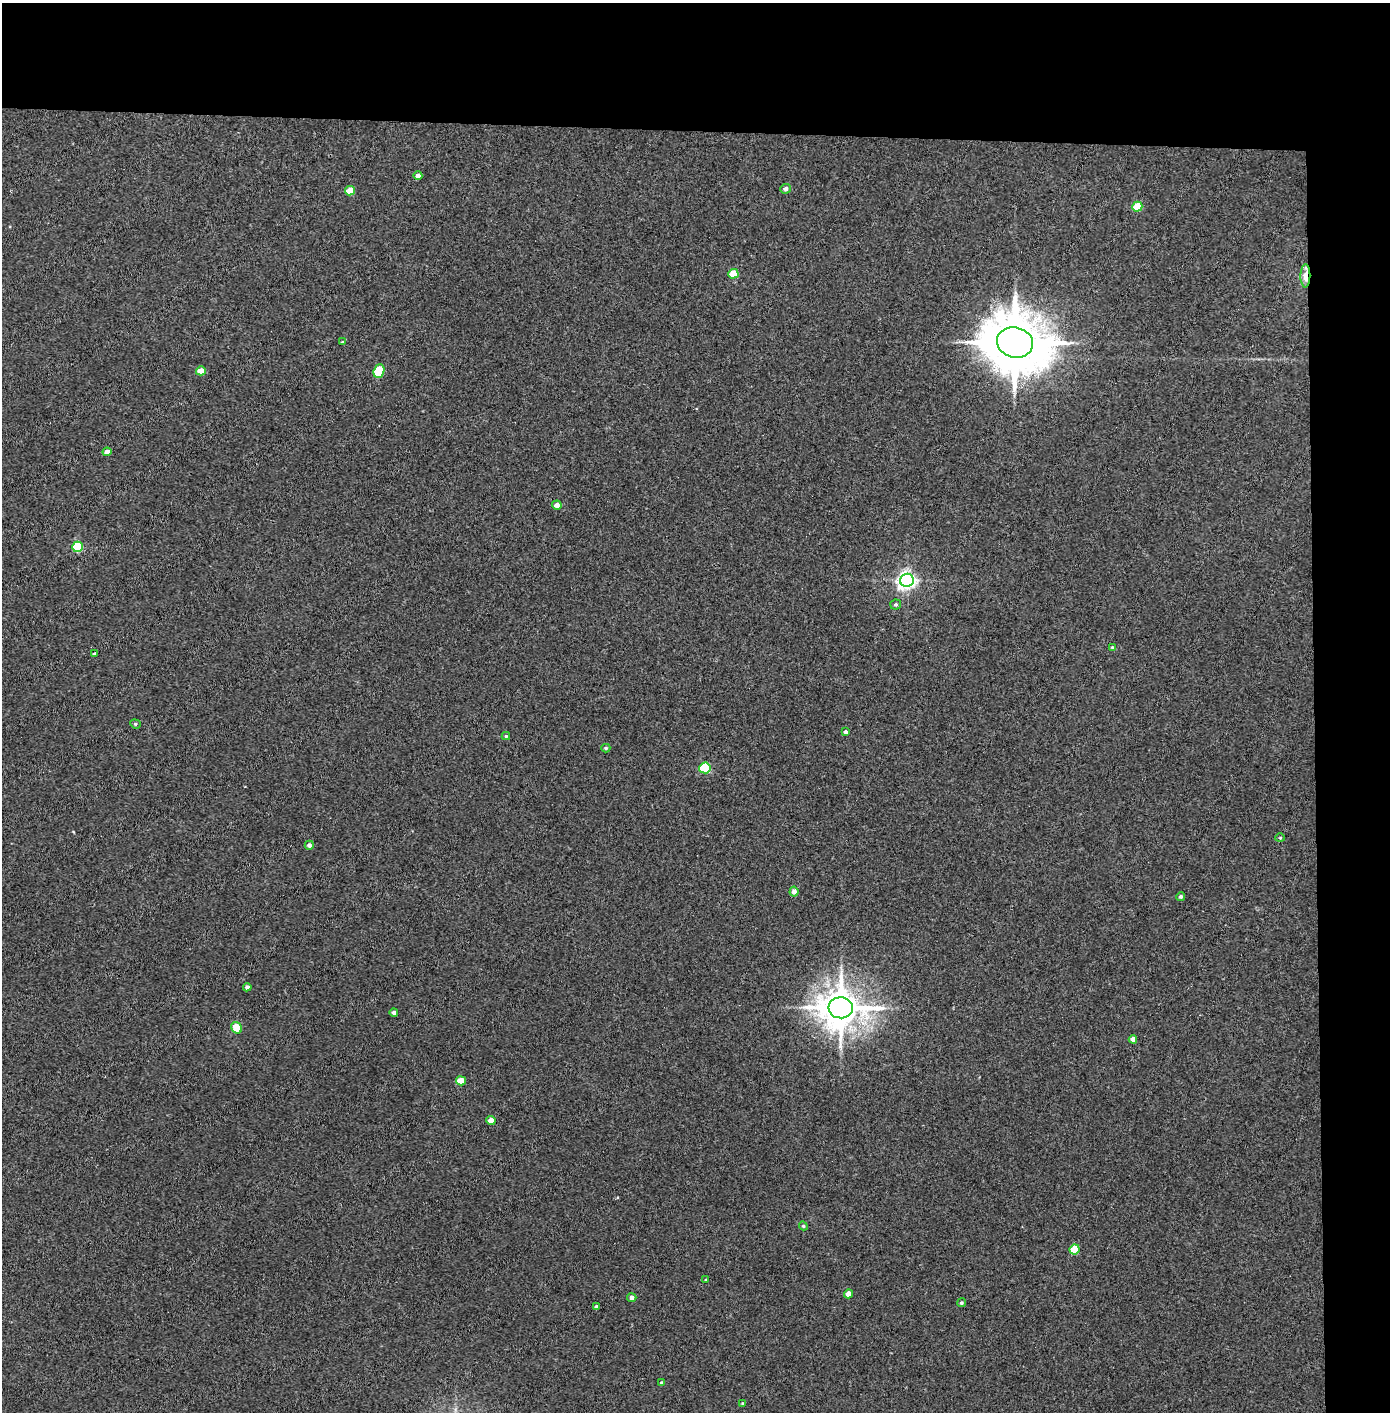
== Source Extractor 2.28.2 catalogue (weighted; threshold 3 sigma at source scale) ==
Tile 3 of 3 x 3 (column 3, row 1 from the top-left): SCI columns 2855-4242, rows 2826-4235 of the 4321 x 4242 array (HDU 1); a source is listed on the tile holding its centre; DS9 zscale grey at full resolution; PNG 1392 x 1414 px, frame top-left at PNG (2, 3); each listed source drawn as its Kron ellipse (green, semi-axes under 4 px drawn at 4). Shown black and unused: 14% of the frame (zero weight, under 3 of 4 exposures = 6% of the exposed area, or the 3 px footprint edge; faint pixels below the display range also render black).
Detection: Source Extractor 2.28.2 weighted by HDU 2 'WHT'; one run over the whole footprint, this tile lists its part. Background 0.0767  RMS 0.0062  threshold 0.0277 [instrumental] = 3 sigma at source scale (4.5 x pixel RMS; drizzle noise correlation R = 1.50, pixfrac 1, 0.05/0.05 arcsec/px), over >= 5 px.
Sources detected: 42; all 42 listed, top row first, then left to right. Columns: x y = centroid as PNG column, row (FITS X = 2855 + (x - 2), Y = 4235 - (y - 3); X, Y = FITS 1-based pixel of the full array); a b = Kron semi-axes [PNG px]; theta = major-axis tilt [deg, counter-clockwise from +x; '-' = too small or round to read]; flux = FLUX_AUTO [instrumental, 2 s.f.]
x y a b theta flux
418 176 4 4 - 3.2
786 189 5 5 - 2.1
350 191 5 4 - 13
1137 207 5 5 - 19
733 274 5 5 - 17
1305 276 11 5 90 8.3
342 342 3 3 - 0.59
1015 343 18 15 -15 4400
201 371 5 4 - 8.9
379 371 7 5 68 27
107 452 4 4 - 5.6
557 505 5 4 - 3.8
78 547 5 5 - 40
907 580 7 6 - 260
896 604 5 5 - 1.1
1112 647 4 3 - 0.74
94 654 3 3 - 1.1
135 724 5 4 - 0.89
845 732 4 4 - 1.8
506 736 4 4 - 0.7
606 748 4 4 - 0.95
705 768 6 5 - 43
1280 838 4 4 - 0.62
309 845 4 4 - 2.2
794 892 5 4 - 3
1181 897 4 4 - 1.2
247 987 4 4 - 1.9
841 1008 12 10 2 1800
394 1012 4 4 - 1.6
237 1028 6 5 - 14
1133 1039 4 4 - 4
461 1081 5 4 - 11
491 1121 4 4 - 7.1
803 1226 4 4 - 0.75
1074 1249 5 5 - 18
706 1280 3 3 - 0.6
848 1294 4 4 - 5.7
632 1298 4 4 - 2.5
961 1303 5 4 - 1.1
596 1307 4 3 - 1.9
662 1383 4 4 - 1.7
743 1404 4 2 - 0.55
Overlapping masked pixels (flux is a lower limit): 1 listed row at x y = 1305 276